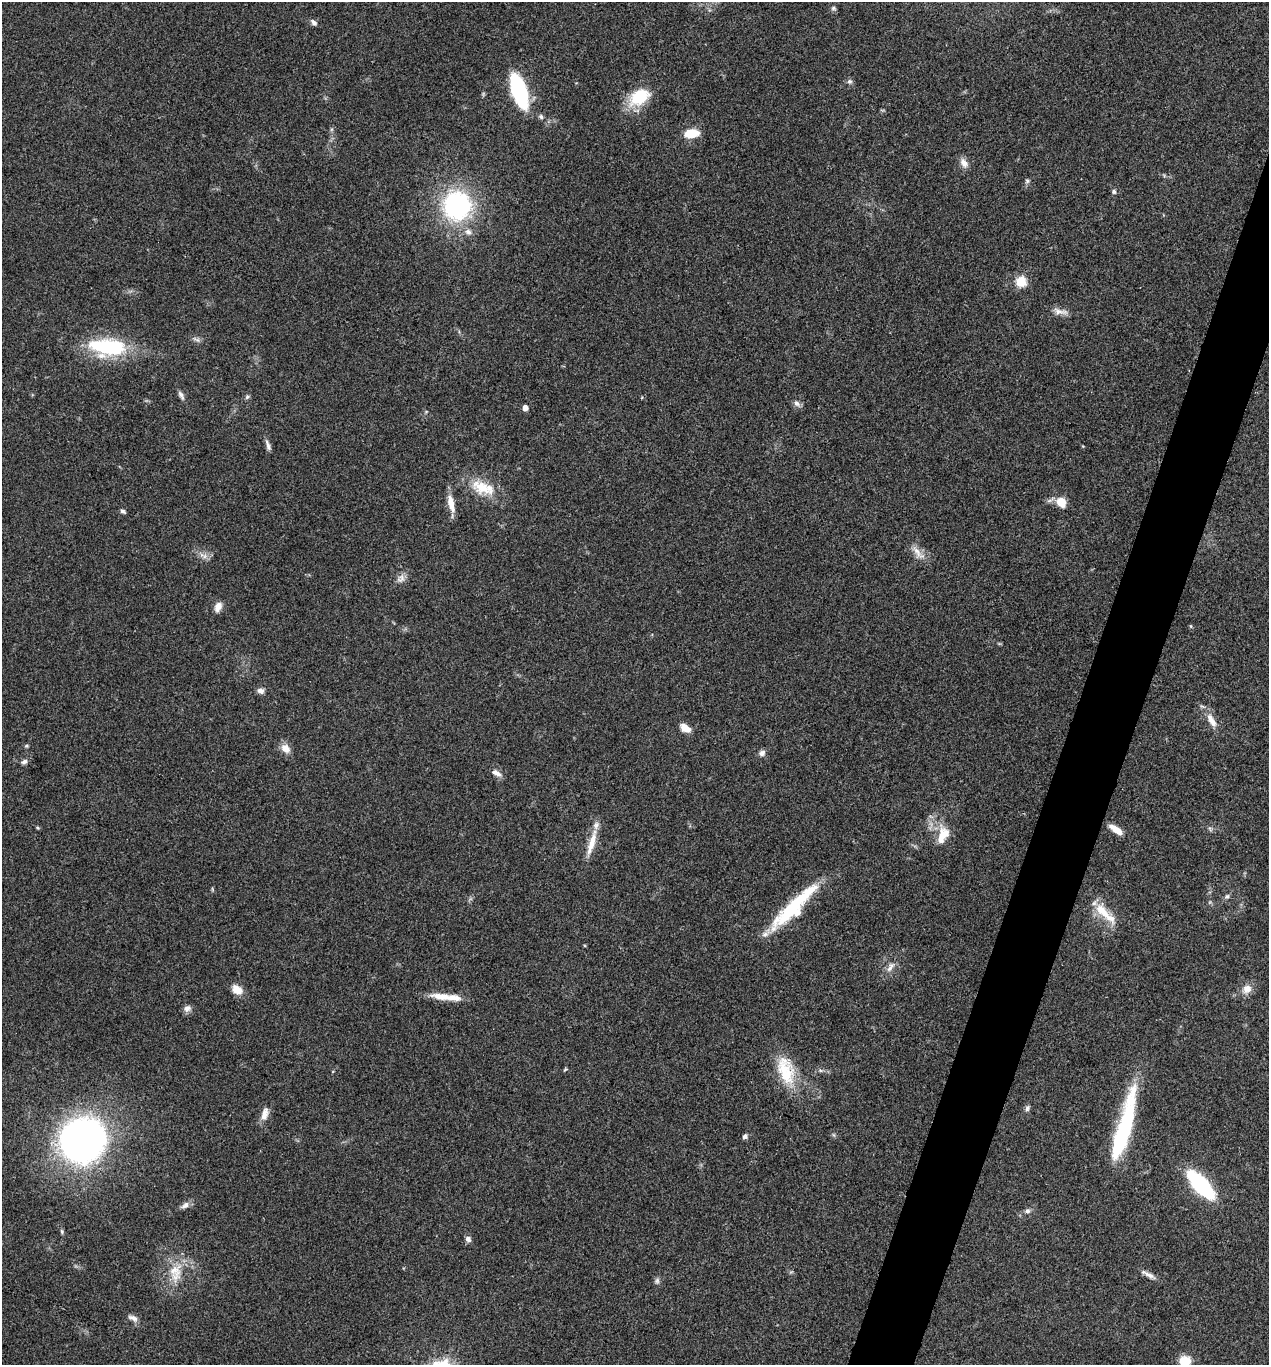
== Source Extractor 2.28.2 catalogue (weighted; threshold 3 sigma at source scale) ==
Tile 10 of 4 x 4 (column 2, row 3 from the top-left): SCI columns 1404-2670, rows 1369-2731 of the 5470 x 5459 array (HDU 1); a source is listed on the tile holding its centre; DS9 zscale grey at full resolution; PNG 1271 x 1367 px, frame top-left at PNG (2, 2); no overlay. Shown black and unused: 4% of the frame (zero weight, under 3 of 4 exposures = <1% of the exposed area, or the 3 px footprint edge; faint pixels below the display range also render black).
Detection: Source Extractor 2.28.2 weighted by HDU 2 'WHT'; one run over the whole footprint, this tile lists its part. Background 0.0608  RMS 0.0055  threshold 0.0247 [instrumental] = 3 sigma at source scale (4.5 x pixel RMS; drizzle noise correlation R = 1.50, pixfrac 1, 0.05/0.05 arcsec/px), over >= 5 px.
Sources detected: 70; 2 inside a brighter object's white glare — not listed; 2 inside a brighter listed object's ellipse — not listed separately; the other 66 listed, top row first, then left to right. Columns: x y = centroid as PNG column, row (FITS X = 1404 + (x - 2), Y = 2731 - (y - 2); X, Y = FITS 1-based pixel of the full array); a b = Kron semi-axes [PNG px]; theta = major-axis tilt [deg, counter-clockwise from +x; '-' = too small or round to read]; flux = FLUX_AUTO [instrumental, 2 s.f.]
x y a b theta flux
833 8 6 6 - 1.1
314 22 10 6 -42 1.8
849 81 7 7 - 1.4
519 91 25 10 -71 86
640 97 27 17 32 19
541 117 6 5 - 1.4
691 133 13 7 8 14
964 163 13 8 -54 3.6
1027 181 6 6 - 1
1114 191 6 5 - 1.3
457 205 25 24 - 82
468 232 9 8 - 2.7
1021 282 5 5 - 38
1060 312 23 6 -7 3.8
108 347 44 18 -6 44
181 395 14 5 -62 2
247 397 6 5 - 1.1
796 403 10 7 -55 2.1
525 408 4 4 - 4.3
268 445 15 5 -72 2.2
482 487 30 17 -29 16
1061 502 9 8 - 9.6
451 504 23 7 -76 6.4
123 511 7 5 -22 1.2
917 552 25 7 -53 4.9
205 556 7 5 89 1.7
401 579 13 9 44 3.2
218 607 11 7 68 4.2
1191 626 5 3 - 0.6
261 691 8 6 -8 2.3
1211 720 22 8 -58 6.1
685 728 13 8 -31 5.2
26 746 6 4 -1 0.8
285 748 11 9 -42 5.1
762 753 9 7 46 2.1
24 761 8 6 24 1.8
496 773 13 6 -28 3
38 828 5 3 - 0.58
1116 829 16 6 -34 7.1
943 835 25 14 73 11
592 843 37 8 74 9.8
212 889 6 3 -72 0.63
1227 896 8 5 47 1.3
792 908 74 12 44 39
1104 913 38 10 -44 13
890 967 16 6 54 3.4
1247 989 14 11 37 4.7
237 990 14 10 -39 5.7
442 997 30 9 -8 9
187 1008 10 9 - 2.5
786 1070 41 20 -72 22
1027 1108 9 6 69 1.5
265 1114 18 9 73 4.5
1123 1131 67 17 70 55
745 1136 6 6 - 1.5
83 1141 33 30 43 330
1201 1185 25 9 -47 84
185 1205 12 7 35 2.6
1027 1211 7 6 - 1.7
62 1232 7 4 -83 0.87
468 1239 7 6 - 2.1
175 1273 29 18 90 15
1149 1275 18 6 -26 3.3
657 1281 8 6 75 1.5
133 1318 14 6 -24 2.8
1185 1361 13 11 -6 8.1
Isophote crosses this tile's border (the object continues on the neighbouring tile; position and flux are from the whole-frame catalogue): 1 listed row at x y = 1185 1361